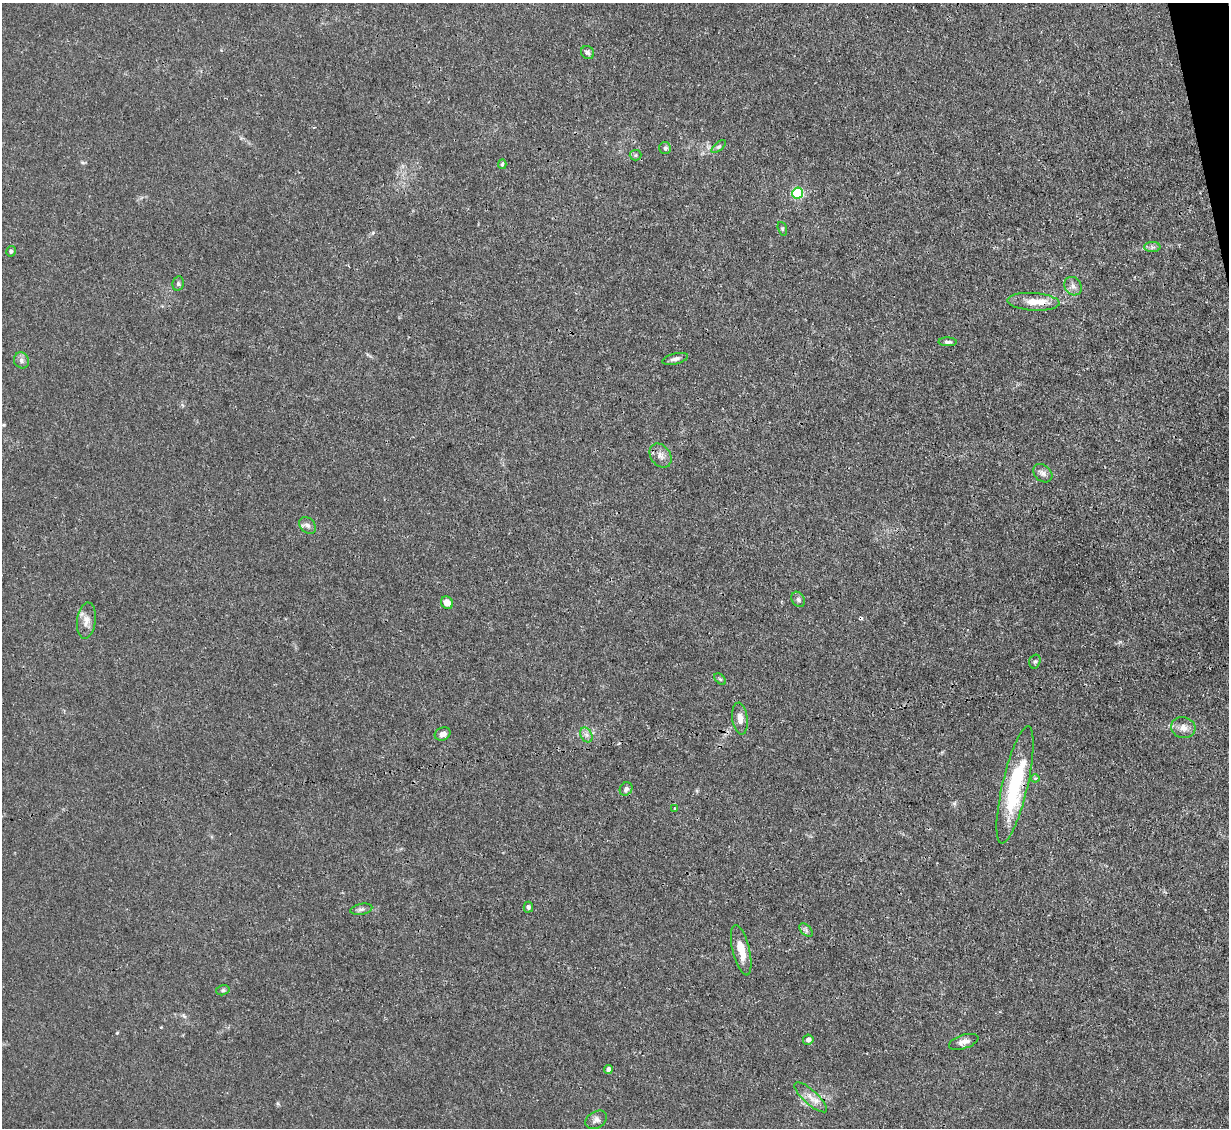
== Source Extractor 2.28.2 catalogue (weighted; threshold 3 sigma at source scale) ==
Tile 10 of 4 x 4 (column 2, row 3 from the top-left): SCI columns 1228-2454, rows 1374-2499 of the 4909 x 4883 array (HDU 1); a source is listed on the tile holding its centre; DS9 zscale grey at full resolution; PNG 1231 x 1130 px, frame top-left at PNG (2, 3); each listed source drawn as its Kron ellipse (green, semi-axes under 4 px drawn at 4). Shown black and unused: <1% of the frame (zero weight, under 3 of 4 exposures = <1% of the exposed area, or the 3 px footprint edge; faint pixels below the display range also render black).
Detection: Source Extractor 2.28.2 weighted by HDU 2 'WHT'; one run over the whole footprint, this tile lists its part. Background 0.0346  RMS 0.003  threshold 0.0135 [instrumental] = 3 sigma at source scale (4.5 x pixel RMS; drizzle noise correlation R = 1.50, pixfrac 1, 0.05/0.05 arcsec/px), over >= 5 px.
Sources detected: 43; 1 cosmic-ray / hot-pixel residue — neither listed nor drawn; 1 inside a brighter listed object's ellipse — not listed separately; the other 41 listed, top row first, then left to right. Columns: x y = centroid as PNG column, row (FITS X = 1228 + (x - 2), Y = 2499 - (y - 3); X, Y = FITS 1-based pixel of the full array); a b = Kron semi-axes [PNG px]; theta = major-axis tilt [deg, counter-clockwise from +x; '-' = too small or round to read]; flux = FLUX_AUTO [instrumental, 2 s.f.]
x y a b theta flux
588 53 7 6 - 0.81
719 147 9 4 39 0.61
665 148 6 6 - 0.6
636 155 6 5 - 0.52
502 164 5 4 - 0.46
798 193 5 5 - 33
782 229 7 4 -71 0.44
1152 247 8 5 0 0.83
11 251 5 5 - 0.61
178 284 7 5 78 0.63
1073 286 10 8 -56 1.5
1033 302 26 9 -4 4.6
948 342 9 4 0 0.72
675 359 13 5 13 1.3
21 360 8 7 - 1.1
660 456 13 9 -55 1.9
1043 473 10 8 -40 1.3
307 525 9 7 -46 1.2
798 599 8 6 -58 0.74
447 603 6 5 - 3.1
86 621 18 9 83 2.5
1035 661 7 5 73 0.57
720 679 7 4 -44 0.43
740 719 16 7 -83 2.3
1183 728 12 10 -14 2.2
443 734 8 6 27 1.5
586 735 8 5 -59 1.1
1035 778 4 4 - 0.4
1015 785 60 12 77 26
626 789 7 6 - 0.97
675 808 4 3 - 0.37
528 907 5 4 - 0.69
361 909 11 5 11 0.93
806 930 8 5 -46 0.75
741 950 25 8 -76 5
223 990 7 5 15 0.52
808 1040 5 5 - 1.1
964 1042 15 6 18 1.8
608 1069 4 4 - 1.3
811 1097 21 7 -42 2.7
596 1120 11 8 32 1.3
Overlapping masked pixels (flux is a lower limit): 2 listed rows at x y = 1033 302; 1015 785